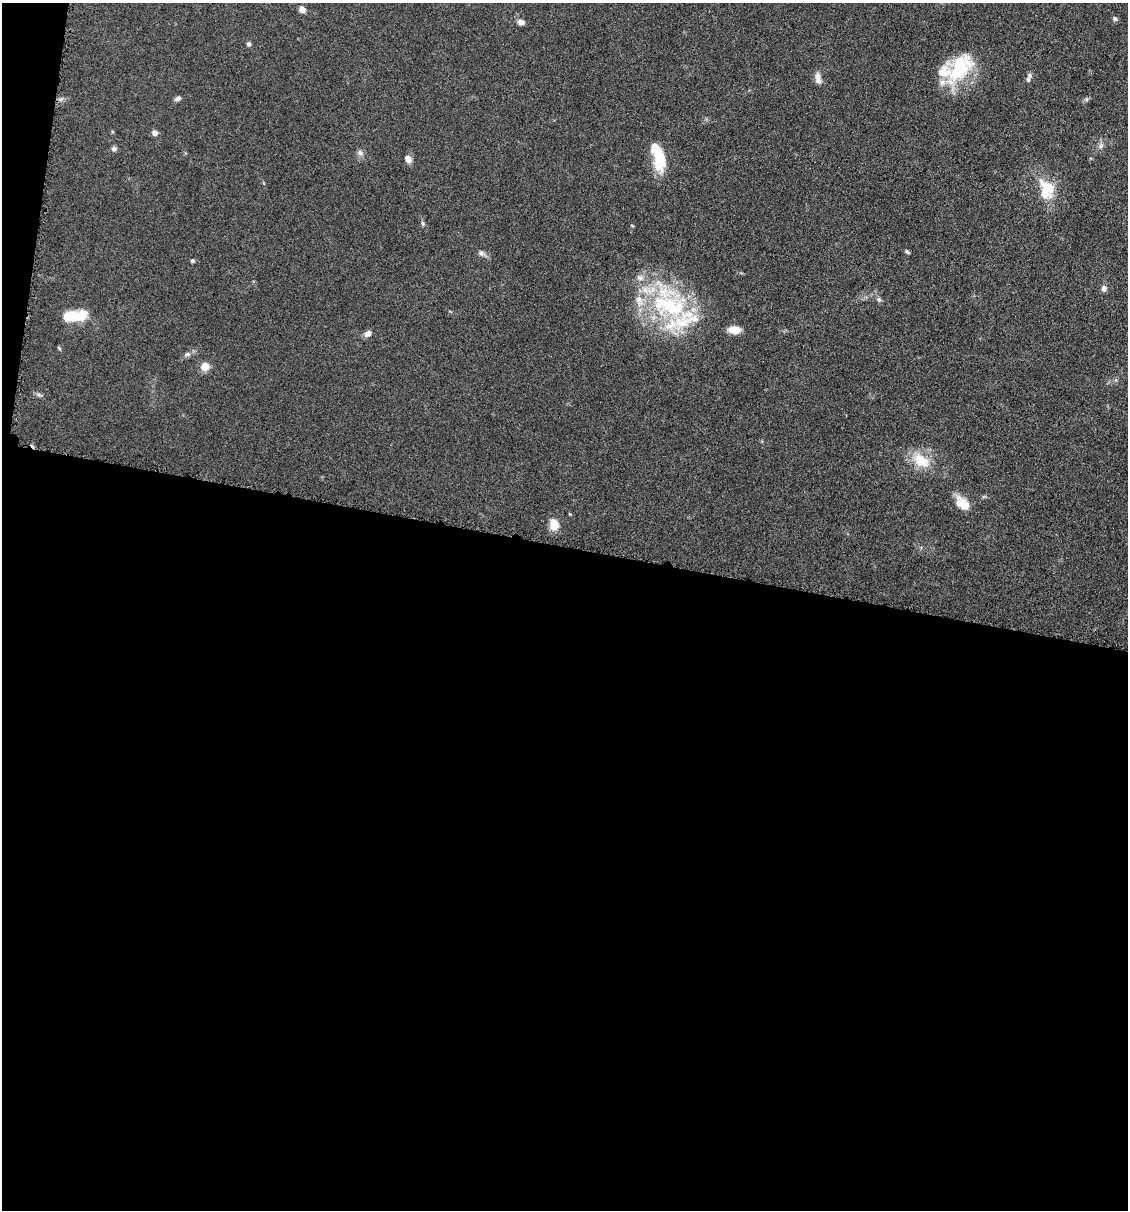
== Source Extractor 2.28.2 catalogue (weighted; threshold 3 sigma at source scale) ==
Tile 13 of 4 x 4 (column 1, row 4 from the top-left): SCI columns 116-1241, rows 4-1211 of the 4852 x 4836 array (HDU 1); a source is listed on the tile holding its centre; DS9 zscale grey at full resolution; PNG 1130 x 1212 px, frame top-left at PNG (2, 3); no overlay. Shown black and unused: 56% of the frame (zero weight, under 4 of 8 exposures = <1% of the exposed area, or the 3 px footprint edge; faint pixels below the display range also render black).
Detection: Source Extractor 2.28.2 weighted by HDU 2 'WHT'; one run over the whole footprint, this tile lists its part. Background 0.0485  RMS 0.004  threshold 0.0163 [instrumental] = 3 sigma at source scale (4.09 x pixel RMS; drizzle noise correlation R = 1.36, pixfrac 0.8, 0.05/0.05 arcsec/px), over >= 5 px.
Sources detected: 40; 1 inside a brighter object's white glare — not listed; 7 inside a brighter listed object's ellipse — not listed separately; the other 32 listed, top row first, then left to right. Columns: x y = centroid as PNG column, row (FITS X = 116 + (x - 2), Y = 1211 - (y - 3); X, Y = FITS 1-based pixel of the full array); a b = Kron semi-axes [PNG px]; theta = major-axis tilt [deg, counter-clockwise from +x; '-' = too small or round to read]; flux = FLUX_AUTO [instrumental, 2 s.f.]
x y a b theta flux
302 9 7 6 - 2.1
1115 19 7 6 - 0.74
521 22 8 6 -12 1.7
248 44 5 5 - 0.86
960 68 42 25 48 24
1030 75 7 6 - 0.88
818 78 15 7 -81 2.2
177 99 8 5 28 1
155 133 7 6 - 1.4
1101 146 8 6 70 1.2
114 148 7 6 - 1
360 153 8 7 - 1.4
658 157 28 11 -75 18
408 159 9 7 -52 2.2
1049 187 31 13 -39 8.8
423 224 7 5 -60 0.75
907 252 7 4 -44 0.57
481 253 9 7 -29 1.3
193 261 5 4 - 0.64
1104 288 8 7 - 1.3
879 299 7 6 - 0.92
669 306 58 36 -5 48
77 317 27 12 18 10
734 330 12 8 -5 4.7
368 334 8 7 - 1.9
59 348 6 4 -46 0.41
187 354 7 6 - 0.97
205 366 10 9 - 3.3
38 395 8 4 -19 0.76
921 460 26 16 -33 9.6
962 503 20 12 -47 6
554 525 12 10 -83 5